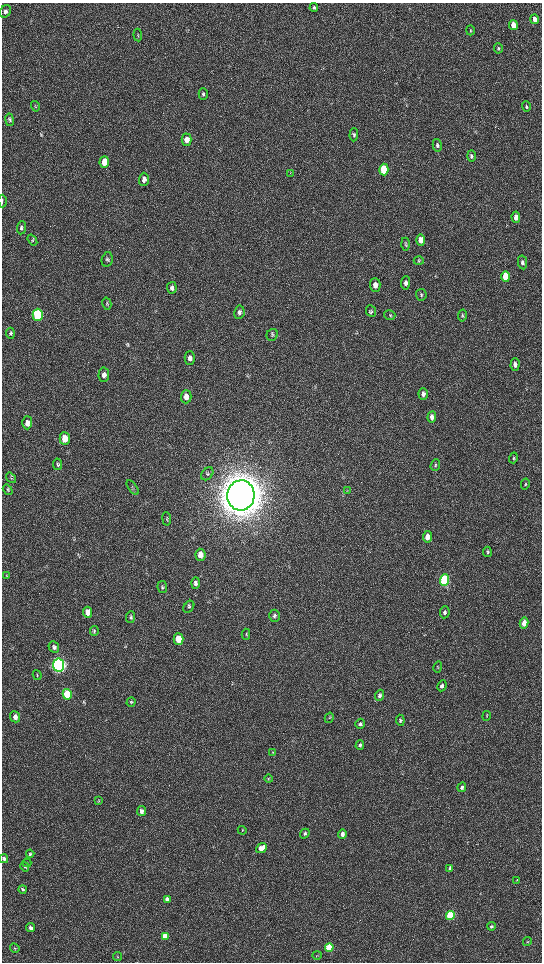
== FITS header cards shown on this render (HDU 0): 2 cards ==
NAXIS1  =                 1080 / length of data axis 1
NAXIS2  =                 1920 / length of data axis 2

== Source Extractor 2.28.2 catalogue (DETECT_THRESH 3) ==
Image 1080 x 1920 px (HDU 0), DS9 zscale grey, zoomed out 1/2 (1 PNG px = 2 x 2 image px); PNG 544 x 964 px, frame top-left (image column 1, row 1919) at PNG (2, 3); each listed source drawn as its Kron ellipse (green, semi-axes under 4 px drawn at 4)
Background 522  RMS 36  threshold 108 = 3 sigma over >= 5 px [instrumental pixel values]
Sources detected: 121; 5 cannot appear on this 1/2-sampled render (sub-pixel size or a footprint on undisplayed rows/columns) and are neither listed nor drawn; the other 116 listed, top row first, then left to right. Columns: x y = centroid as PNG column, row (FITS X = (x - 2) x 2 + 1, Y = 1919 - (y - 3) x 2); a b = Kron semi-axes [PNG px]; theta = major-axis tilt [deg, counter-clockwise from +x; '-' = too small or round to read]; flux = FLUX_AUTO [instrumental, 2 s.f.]
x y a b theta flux
314 8 4 3 - 1.1e+04
5 11 6 5 - 2.2e+04
534 19 5 4 - 4.8e+04
513 25 5 3 - 1.1e+05
470 30 5 3 - 6.2e+03
138 35 6 3 -84 7.9e+03
498 48 5 4 - 1.0e+04
203 94 5 4 - 1.3e+04
35 106 5 3 - 7.5e+03
526 107 5 3 - 1.1e+04
10 120 6 4 -82 1.1e+04
354 135 6 4 89 1.4e+04
187 140 6 5 - 6.2e+04
437 145 6 4 -78 1.4e+04
471 156 6 3 -89 1.1e+04
104 162 6 4 88 1.1e+05
384 170 6 4 -86 3.7e+05
290 173 3 2 - 5.2e+03
144 179 7 5 89 3.4e+04
2 201 6 2 88 9.7e+03
516 217 5 4 - 4.7e+04
21 228 6 4 84 1.6e+04
32 240 6 4 -54 1.0e+04
421 240 6 4 -90 6.8e+04
405 244 6 4 -89 1.1e+04
107 259 7 5 77 1.4e+04
419 261 5 2 - 6.1e+03
522 262 7 4 -81 2.0e+04
506 276 5 4 - 3.2e+05
406 283 7 4 86 2.4e+04
375 285 7 5 -88 4.8e+04
172 288 6 4 -86 2.6e+04
421 295 5 5 - 1.3e+04
107 304 6 4 -75 9.1e+03
371 311 6 5 - 1.1e+04
239 312 7 5 82 2.2e+04
38 315 6 5 - 9.2e+05
390 315 6 5 - 9.9e+03
462 316 6 4 79 1.0e+04
10 333 5 4 - 1.1e+04
272 335 6 5 - 1.4e+04
190 358 6 5 - 3.5e+04
515 364 6 4 87 2.8e+04
104 375 7 5 87 3.5e+04
423 394 6 4 -88 2.8e+04
186 397 6 5 - 5.0e+04
432 417 5 4 - 3.1e+04
27 423 6 5 - 4.0e+04
65 438 6 5 - 1.2e+05
513 458 5 3 - 9.3e+03
58 464 6 4 -79 1.3e+04
435 465 6 4 69 1.2e+04
207 474 7 5 51 1.6e+04
11 478 6 4 -51 1.0e+04
525 484 5 3 - 6.9e+03
133 487 8 2 -55 9.2e+03
8 490 6 4 -57 1.1e+04
347 491 3 2 - 4.5e+03
241 495 15 13 86 2.8e+07
167 519 7 3 -82 9.6e+03
427 537 6 4 82 7.0e+04
487 552 5 3 - 1.1e+04
200 555 6 5 - 7.1e+04
6 576 4 2 - 4.8e+03
444 580 6 4 85 9.7e+05
196 583 6 4 88 2.1e+04
162 587 6 5 - 1.2e+04
189 607 7 4 51 1.4e+04
88 612 5 4 - 7.8e+04
445 612 6 4 83 1.9e+04
274 616 6 5 - 1.6e+04
131 617 6 4 84 1.4e+04
524 623 5 4 - 7.9e+04
94 631 5 4 - 8.6e+03
246 634 5 3 - 8.1e+03
178 639 5 5 - 1.8e+05
54 647 6 5 - 1.8e+04
59 665 6 5 - 3.9e+06
438 667 6 3 75 6.3e+03
37 675 5 3 - 6.9e+03
442 686 6 4 64 1.9e+04
67 694 5 4 - 4.3e+05
379 695 6 4 70 2.2e+04
131 702 5 4 - 8.2e+03
487 716 5 3 - 5.5e+03
15 717 6 5 - 3.6e+04
329 718 5 2 - 4.3e+03
400 720 5 3 - 8.8e+03
360 724 5 4 - 1.2e+04
360 745 4 4 - 1.7e+04
272 753 4 3 - 5.7e+03
269 779 4 3 - 5.7e+03
462 787 5 3 - 1.9e+04
99 801 3 3 - 5.4e+03
141 811 5 4 - 2.6e+04
242 830 4 3 - 6.3e+03
305 834 5 4 - 1.4e+04
342 834 4 4 - 3.4e+04
261 848 6 4 39 6.2e+04
30 854 4 3 - 8.5e+03
4 859 4 4 - 1.7e+04
27 863 4 3 - 8.2e+03
25 867 5 3 - 7.9e+03
450 868 4 4 - 1.8e+04
517 880 3 2 - 3.6e+03
22 889 4 3 - 1.2e+04
167 899 4 4 - 2.0e+04
450 915 4 4 - 6.0e+05
491 926 4 3 - 1.1e+04
31 928 4 4 - 2.7e+04
165 937 4 4 - 1.0e+05
527 941 4 3 - 5.6e+03
329 947 4 4 - 4.6e+05
15 948 5 3 - 6.9e+03
317 955 5 3 - 5.1e+03
118 956 4 3 - 6.4e+03
At the frame edge (FLAGS 8, measured only in part): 2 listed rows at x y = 2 201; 4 859
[5 sub-pixel or undisplayed-footprint detections neither listed nor drawn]